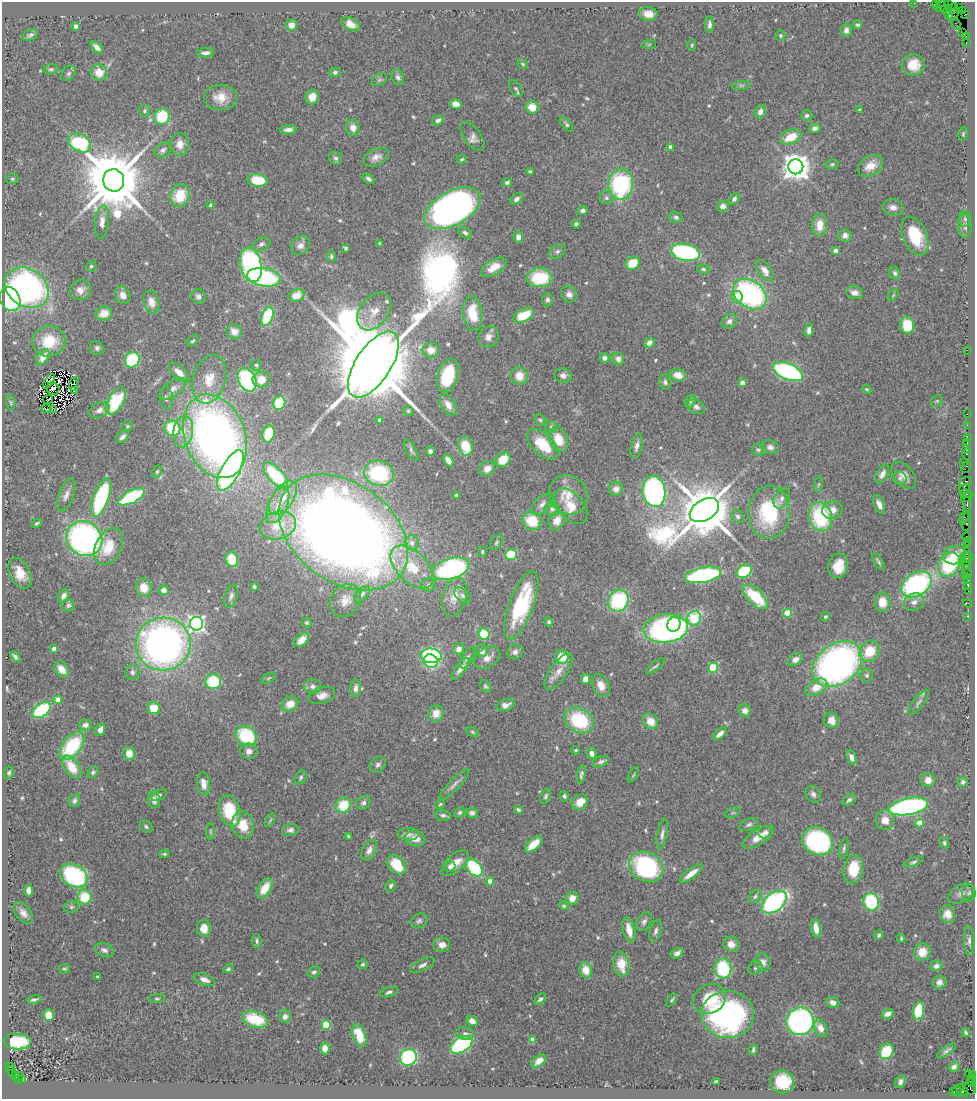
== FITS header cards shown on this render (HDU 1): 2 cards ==
NAXIS1  =                  973
NAXIS2  =                 1097

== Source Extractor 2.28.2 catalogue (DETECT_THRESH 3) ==
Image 973 x 1097 px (HDU 1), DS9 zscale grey, 1 PNG px = 1 image px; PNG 977 x 1101 px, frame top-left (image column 1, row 1097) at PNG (2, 2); each listed source drawn as its Kron ellipse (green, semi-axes under 4 px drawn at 4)
Background 1.11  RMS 0.054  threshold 0.161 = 3 sigma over >= 5 px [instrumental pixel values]
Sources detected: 570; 5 with non-positive FLUX_AUTO (blend fragments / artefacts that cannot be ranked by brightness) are neither listed nor drawn; of the other 565, the 500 brightest by FLUX_AUTO listed and drawn (65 fainter detections omitted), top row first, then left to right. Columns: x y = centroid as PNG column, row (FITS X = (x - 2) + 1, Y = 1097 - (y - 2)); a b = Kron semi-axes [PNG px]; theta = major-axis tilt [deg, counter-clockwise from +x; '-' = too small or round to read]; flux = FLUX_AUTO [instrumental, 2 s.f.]
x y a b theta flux
940 2 4 2 - 42
914 3 2 2 - 20
936 4 4 3 - 130
948 5 3 2 - 64
942 6 8 3 35 230
958 8 3 2 - 15
945 9 2 2 - 53
952 9 7 2 44 51
963 11 4 2 - 53
648 14 9 7 -6 43
954 14 7 3 58 81
965 14 4 2 - 43
948 15 3 2 - 110
351 24 10 6 -28 33
956 24 5 2 - 79
291 25 6 5 - 28
710 25 8 4 -90 12
857 25 4 4 - 6.6
76 26 4 4 - 20
846 30 6 5 - 16
963 32 2 2 - 52
30 35 8 5 23 11
780 35 5 5 - 6.9
966 37 4 2 - 100
966 42 2 2 - 26
649 44 7 4 2 5.5
692 45 5 4 - 5
97 47 7 4 -44 17
206 53 8 4 4 19
523 64 6 4 -29 5
913 65 11 11 - 80
51 69 7 5 4 7.3
335 72 5 4 - 8
68 73 8 6 51 8.5
99 73 8 8 - 52
398 77 8 6 -62 12
379 80 8 5 31 8.3
741 85 9 4 9 8.5
516 89 9 5 -56 8.8
220 97 16 12 0 58
312 97 7 6 - 32
455 104 6 5 - 35
532 107 7 6 - 51
860 110 4 3 - 12
144 111 6 5 - 6.5
760 112 7 5 73 22
807 115 6 5 - 11
162 116 8 7 - 170
438 120 6 4 29 12
566 124 9 4 -50 7.3
353 128 8 6 -74 27
815 128 6 4 16 14
288 130 8 4 2 23
963 134 7 4 81 5.9
473 136 17 8 -54 23
791 137 11 7 25 76
80 143 12 8 -32 350
180 144 11 9 89 32
670 147 4 3 - 19
163 150 9 6 34 13
376 157 14 8 24 25
336 158 7 6 - 9.6
462 159 5 3 - 4.7
832 164 7 4 10 6.4
870 166 14 9 32 49
796 167 7 7 - 5200
530 172 4 3 - 6.1
12 179 6 5 - 5.9
368 179 7 4 -35 10
114 180 11 10 - 40000
257 180 10 6 -8 120
507 183 5 4 - 10
621 184 15 12 84 430
180 195 11 9 68 110
606 198 7 6 - 9.7
517 199 7 5 39 13
734 199 6 4 51 10
211 206 4 3 - 17
723 206 6 5 - 19
893 207 10 8 -9 22
452 208 31 16 29 1600
583 211 5 4 - 12
676 217 7 5 -19 10
965 219 8 5 -88 8.6
102 222 16 7 84 33
576 224 4 4 - 7.4
820 225 11 7 87 54
965 226 11 6 -88 17
465 233 7 5 -33 9.5
845 236 6 6 - 16
915 236 20 12 -67 160
518 237 5 5 - 15
379 243 3 3 - 5.7
261 244 9 6 28 13
300 246 10 8 42 22
345 248 4 3 - 7
557 251 9 6 33 11
835 251 4 4 - 29
686 252 14 8 -12 550
331 256 5 4 - 8.2
632 263 7 6 - 86
251 265 17 10 -78 820
91 266 6 5 - 7.4
494 267 14 7 31 53
703 269 6 4 -11 6
765 271 12 6 -54 30
895 273 7 5 -66 10
264 277 17 9 -9 470
540 278 13 9 1 200
27 288 23 18 -35 1100
80 290 11 10 - 29
854 293 8 6 -13 19
569 294 8 7 - 19
750 294 18 13 -36 720
123 295 9 7 -56 30
296 295 8 6 21 46
893 295 7 4 46 5
198 296 7 7 - 14
737 297 6 5 - 53
10 299 12 10 -66 490
547 300 7 5 89 12
151 302 12 7 -75 37
374 312 21 14 53 64
104 313 8 7 - 46
473 314 17 9 -83 110
524 315 11 6 28 110
267 316 10 5 72 310
729 321 8 6 39 17
907 325 8 7 - 110
809 330 6 4 77 17
234 331 8 7 - 27
488 337 11 9 49 24
49 341 16 15 - 130
193 341 7 4 43 6.5
649 343 5 4 - 22
97 348 7 6 - 12
431 350 8 7 - 40
967 350 2 2 - 39
43 357 9 5 54 43
604 358 5 5 - 15
618 359 6 5 - 19
132 360 8 7 - 310
373 364 38 17 56 100000
256 365 5 5 - 6.6
179 372 12 6 -41 33
788 372 16 8 -23 590
678 375 8 6 -16 44
448 376 17 10 74 160
519 376 9 8 - 47
563 376 8 7 - 17
209 379 25 16 74 88
247 380 12 8 -64 430
261 380 8 8 - 42
49 381 8 4 57 5.3
665 382 7 6 - 11
742 383 4 4 - 30
74 384 7 3 72 7.4
53 389 7 6 - 18
173 389 15 7 34 27
867 389 5 4 - 4.8
74 390 2 2 - 17
166 398 11 6 -84 12
48 399 5 2 - 7.3
116 401 15 8 59 200
690 401 7 5 71 6.9
937 401 6 5 - 5.6
11 403 7 4 -83 6.1
279 403 7 6 - 130
448 405 12 7 -57 28
696 407 9 6 -30 14
47 409 5 2 - 8
54 410 3 2 - 9.7
99 410 10 7 27 22
408 411 5 5 - 5.6
967 414 2 2 - 32
380 420 4 3 - 14
540 420 6 4 -44 5.5
967 425 2 2 - 39
127 426 5 4 - 4.9
551 427 6 6 - 7.3
172 428 8 7 - 190
183 432 16 10 83 48
269 434 8 6 75 120
215 436 43 30 -69 2400
122 437 7 5 41 14
967 438 2 2 - 62
558 439 13 9 -68 68
967 443 3 3 - 170
543 445 19 10 -43 110
465 446 10 7 -76 97
637 446 12 5 77 19
770 447 9 6 -15 15
966 448 3 3 - 80
411 450 12 5 -61 9
758 450 6 6 - 7.7
430 451 4 4 - 11
967 454 6 3 90 110
448 460 6 4 -60 28
503 460 8 6 42 75
963 462 3 3 - 80
966 467 6 4 65 100
487 469 8 7 - 34
230 470 22 9 62 1100
157 472 6 4 62 6.2
379 473 15 12 -16 290
882 474 10 5 60 21
276 476 16 7 -47 230
904 476 16 9 -50 30
900 478 7 6 - 11
965 481 6 3 20 100
818 484 8 4 81 5.7
616 489 7 7 - 23
965 489 6 5 - 260
654 491 16 11 -80 820
966 494 6 2 -18 160
66 495 17 7 69 24
456 495 3 3 - 6.5
568 495 20 18 -52 71
131 497 14 6 27 340
967 497 7 3 33 140
101 498 20 7 71 440
283 498 19 10 55 61
782 498 11 7 62 17
542 504 13 7 42 22
879 504 10 5 -66 20
278 505 19 9 67 51
967 505 7 2 90 380
571 506 21 12 -50 64
552 509 7 7 - 11
704 510 16 10 31 26000
832 510 10 8 20 33
769 512 26 20 88 280
738 516 7 6 - 11
820 517 15 11 -76 310
964 517 7 3 74 240
557 520 10 7 58 40
532 521 10 9 - 110
967 521 10 3 84 400
37 523 5 3 - 7.2
278 525 19 13 17 93
343 532 71 49 -36 5800
966 537 4 3 - 170
84 538 19 17 -39 1100
967 541 2 2 - 17
496 542 8 5 60 7.6
412 543 7 7 - 21
967 545 3 2 - 71
109 547 19 13 63 100
482 552 5 3 - 5.3
511 554 6 5 - 170
967 554 2 2 - 96
955 555 11 9 5 45
967 557 7 3 -5 150
232 559 8 6 -72 94
878 561 10 3 -58 7.6
965 562 6 2 19 110
949 565 13 10 61 260
966 565 4 3 - 160
838 566 12 10 75 68
412 567 26 15 -45 140
451 569 19 10 17 670
744 571 8 6 28 210
20 573 16 10 -63 62
967 573 5 2 - 39
703 575 18 7 11 470
966 576 3 2 - 26
968 580 3 3 - 99
917 584 17 11 33 670
428 585 7 7 - 10
968 586 3 2 - 26
254 587 4 3 - 6.1
144 588 9 8 - 48
164 590 5 5 - 18
968 591 2 2 - 39
362 594 10 5 46 12
462 595 9 6 -41 13
63 596 7 5 60 21
231 596 12 6 72 15
454 597 20 12 75 57
755 597 16 7 -44 170
345 600 17 14 53 46
618 601 11 10 - 310
882 602 9 7 89 52
914 602 10 8 25 18
968 603 4 2 - 17
68 605 6 6 - 8.1
521 605 36 12 69 300
787 613 4 4 - 130
968 616 3 2 - 54
825 617 5 4 - 5.8
694 618 7 7 - 200
549 622 4 4 - 6.5
307 623 5 4 - 5.9
197 624 7 6 - 1100
674 624 7 6 - 120
666 628 22 14 7 960
484 634 5 5 - 140
302 640 9 5 43 29
163 644 27 26 - 1800
54 649 4 4 - 32
459 649 6 5 - 28
482 651 6 6 - 22
870 651 11 9 53 98
515 652 8 7 - 16
431 656 10 7 -6 490
15 657 6 3 -48 11
562 657 7 6 - 99
467 658 11 5 60 13
487 658 14 9 34 34
795 659 8 5 32 21
431 661 7 6 - 280
837 664 27 20 37 1400
655 666 11 3 37 7.4
713 668 5 5 - 220
62 669 9 6 -52 37
460 669 13 5 53 22
559 671 21 8 55 40
132 672 8 7 - 13
867 675 6 6 - 8.1
269 678 8 3 27 4.8
585 679 5 5 - 26
213 681 8 7 - 180
601 685 12 8 -63 39
313 686 8 7 - 17
485 686 6 5 - 6.8
816 687 12 7 31 56
356 688 8 5 88 19
322 696 13 8 15 26
58 700 4 4 - 65
919 702 15 5 51 13
290 704 8 7 - 43
505 705 9 5 18 20
154 708 6 6 - 86
42 710 10 6 37 380
745 711 6 6 - 19
436 713 8 7 - 34
579 720 15 12 -30 250
831 720 8 7 - 41
650 721 8 7 - 46
85 725 6 5 - 17
100 730 6 5 - 24
472 732 7 4 -29 5.7
720 734 8 4 42 22
246 736 11 9 -34 240
72 746 16 9 52 250
576 750 4 3 - 4.9
249 751 8 8 - 24
129 753 6 6 - 37
591 753 6 5 - 17
852 757 7 4 -66 18
601 762 8 5 22 11
378 765 9 7 40 14
72 767 13 7 -55 83
93 772 6 4 41 7.8
9 773 6 5 - 6.9
581 774 9 4 81 10
633 775 8 3 60 5.7
301 777 7 5 55 8
928 780 7 7 - 32
963 782 5 5 - 7.8
204 784 12 6 -83 29
454 784 21 5 45 20
813 794 9 7 -56 14
159 795 8 4 27 6.6
546 796 7 5 67 8
564 796 5 4 - 8.5
154 800 8 6 -85 21
849 800 7 5 36 9.7
74 801 6 5 - 12
580 802 8 7 - 51
363 803 7 6 - 13
440 804 5 3 - 5
343 805 8 7 - 110
909 806 20 8 10 980
518 810 4 3 - 8.1
230 811 16 10 -74 170
460 813 6 4 43 8.6
472 813 6 5 - 12
733 813 8 4 19 7
443 815 8 5 -10 9.3
270 820 7 3 53 5.9
885 820 10 9 - 40
919 823 4 4 - 64
243 825 14 11 -80 76
749 825 10 6 22 11
146 827 7 5 -43 7.8
290 830 8 6 8 13
210 831 8 4 -90 5.5
765 832 7 6 - 13
408 834 11 6 -1 15
662 834 15 5 80 17
348 836 3 3 - 4.8
758 837 18 7 33 43
415 838 10 7 -12 34
818 841 16 13 -28 500
944 843 6 5 - 8.3
534 844 11 5 42 73
844 848 10 4 79 8.2
369 850 11 6 64 20
164 854 5 3 - 5.1
914 862 9 4 21 7.7
455 863 16 8 42 49
396 865 11 8 -49 120
450 867 5 5 - 11
646 867 18 14 -29 480
474 868 10 7 -49 290
853 869 14 9 79 110
691 874 14 5 36 38
74 876 14 11 -30 470
490 881 4 4 - 56
391 886 6 5 - 8.1
265 888 11 6 57 75
28 890 6 4 -89 17
969 893 8 6 87 8.2
961 894 14 8 29 20
755 896 7 5 41 8.4
84 897 7 7 - 110
572 898 6 6 - 33
774 902 14 9 36 590
871 902 9 7 -72 250
564 906 5 4 - 5.6
71 907 8 5 12 8
23 913 12 7 -51 23
948 914 9 7 -72 41
419 921 9 7 34 11
644 922 10 6 60 14
204 928 8 7 - 42
816 928 9 5 -81 45
629 930 13 6 -77 47
655 931 11 5 73 13
879 935 5 4 - 7
901 938 5 3 - 5.2
257 941 7 5 -82 8.9
969 941 15 5 -88 14
731 944 8 7 - 31
442 945 8 7 - 26
104 950 10 6 -23 16
922 952 8 8 - 54
677 953 7 5 28 17
763 962 9 7 -66 23
363 964 5 4 - 6.5
621 964 12 8 -80 78
422 965 13 5 28 16
936 966 6 5 - 14
723 968 10 8 90 250
755 968 7 6 - 8.7
64 969 6 4 3 5.2
228 969 5 4 - 6.7
586 970 8 6 -73 56
314 972 6 5 - 9.3
98 977 3 3 - 9.8
204 980 11 5 -21 22
939 982 7 6 - 19
389 992 9 4 17 9.8
34 999 7 3 13 9.2
157 999 8 4 4 5.9
540 999 7 4 44 10
709 999 17 14 27 120
672 1000 7 4 56 5.2
833 1002 7 5 -21 21
919 1011 9 5 82 170
728 1014 26 23 0 850
888 1014 6 4 29 21
49 1015 6 5 - 69
285 1017 6 6 - 18
255 1019 13 8 -19 150
472 1021 6 5 - 23
800 1021 14 13 - 800
326 1025 4 4 - 180
821 1028 9 6 -66 30
966 1033 4 3 - 5.6
465 1034 9 6 -13 12
359 1036 12 6 -69 98
532 1039 4 4 - 41
17 1042 13 8 -4 200
461 1045 12 7 31 510
325 1048 6 4 -87 33
753 1050 5 2 - 5.9
886 1051 8 6 58 140
946 1051 11 4 35 10
408 1057 9 8 - 310
539 1061 8 5 37 22
10 1067 5 2 - 29
954 1067 6 4 33 12
11 1071 5 4 - 140
969 1073 2 2 - 47
19 1075 3 3 - 210
972 1075 2 2 - 63
15 1076 5 3 - 240
972 1078 3 3 - 44
18 1079 3 2 - 160
22 1080 3 2 - 200
716 1081 4 3 - 6.4
782 1082 12 11 - 140
900 1082 6 5 - 14
971 1083 4 2 - 21
969 1088 7 6 - 280
962 1090 7 5 -50 550
957 1091 6 3 -58 140
953 1092 3 3 - 120
At the frame edge (FLAGS 8, measured only in part): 4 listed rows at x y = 940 2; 914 3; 936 4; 942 6
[65 fainter detections neither listed nor drawn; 5 non-positive-flux detections neither listed nor drawn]